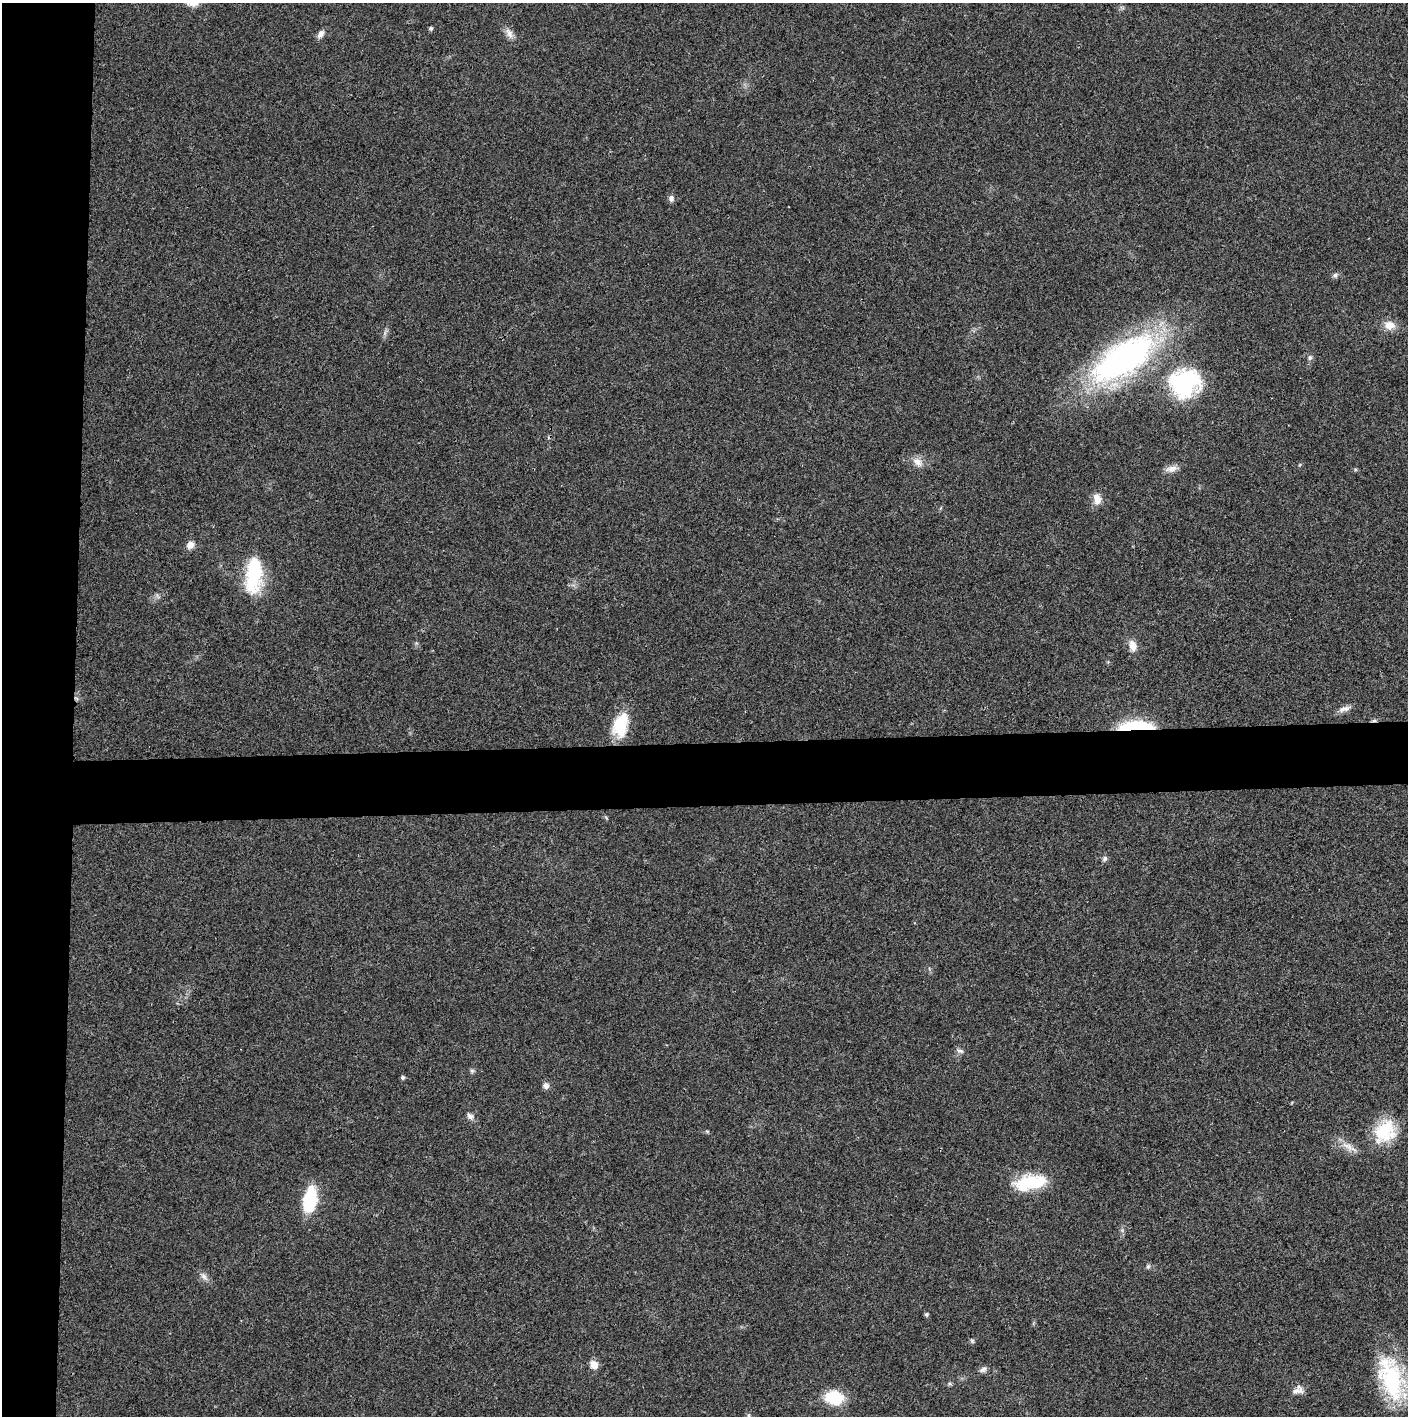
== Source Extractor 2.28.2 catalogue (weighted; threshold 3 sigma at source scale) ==
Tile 4 of 3 x 3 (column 1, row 2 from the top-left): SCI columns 4-1409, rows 1416-2829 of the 4221 x 4243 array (HDU 1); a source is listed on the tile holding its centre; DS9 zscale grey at full resolution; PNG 1410 x 1418 px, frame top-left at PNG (2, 3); no overlay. Shown black and unused: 9% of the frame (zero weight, under 3 of 4 exposures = <1% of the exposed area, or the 3 px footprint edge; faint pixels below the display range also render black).
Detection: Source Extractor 2.28.2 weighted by HDU 2 'WHT'; one run over the whole footprint, this tile lists its part. Background 0.0194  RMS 0.0041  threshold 0.0185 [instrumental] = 3 sigma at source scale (4.5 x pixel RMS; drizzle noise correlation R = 1.50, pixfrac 1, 0.05/0.05 arcsec/px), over >= 5 px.
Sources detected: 41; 1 inside a brighter object's white glare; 1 cosmic-ray / hot-pixel residue — not listed; the other 39 listed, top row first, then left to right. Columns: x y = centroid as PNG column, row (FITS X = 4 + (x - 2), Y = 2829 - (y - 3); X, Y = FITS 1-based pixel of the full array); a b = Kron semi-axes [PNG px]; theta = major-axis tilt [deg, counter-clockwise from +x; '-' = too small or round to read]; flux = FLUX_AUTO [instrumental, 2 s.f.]
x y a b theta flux
431 28 5 5 - 0.68
509 33 15 8 -62 2.6
321 34 11 6 56 1.9
671 198 8 6 -79 1.6
1335 275 7 5 43 0.9
1390 325 14 10 -8 4.2
1124 358 73 31 34 120
1310 358 7 5 69 0.91
1185 383 34 30 27 41
918 462 16 9 -34 3.2
1171 469 16 8 14 2.6
1097 499 13 9 -76 3.6
190 545 9 8 - 2.6
254 575 43 18 85 26
1133 646 13 8 -74 3.7
1344 709 16 7 19 2.3
621 725 30 17 76 14
1136 726 31 8 2 29
1105 859 7 6 - 0.94
960 1051 10 5 -11 1.1
472 1071 6 5 - 0.75
402 1077 5 5 - 0.85
546 1086 6 6 - 2
470 1116 9 7 -39 1.6
707 1131 6 4 -19 0.5
1385 1131 28 24 48 17
1348 1146 19 7 -27 3.7
1033 1182 31 14 2 21
310 1199 26 13 78 20
1148 1266 7 5 44 0.78
204 1276 11 6 -45 1.7
926 1314 5 5 - 0.64
972 1341 6 5 - 0.63
594 1365 9 8 - 3.8
983 1370 11 6 22 1.4
1391 1378 58 27 -72 38
1298 1390 14 10 19 2.6
834 1398 14 10 -8 20
749 1415 6 4 90 0.57
Overlapping masked pixels (flux is a lower limit): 1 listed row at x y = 1136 726